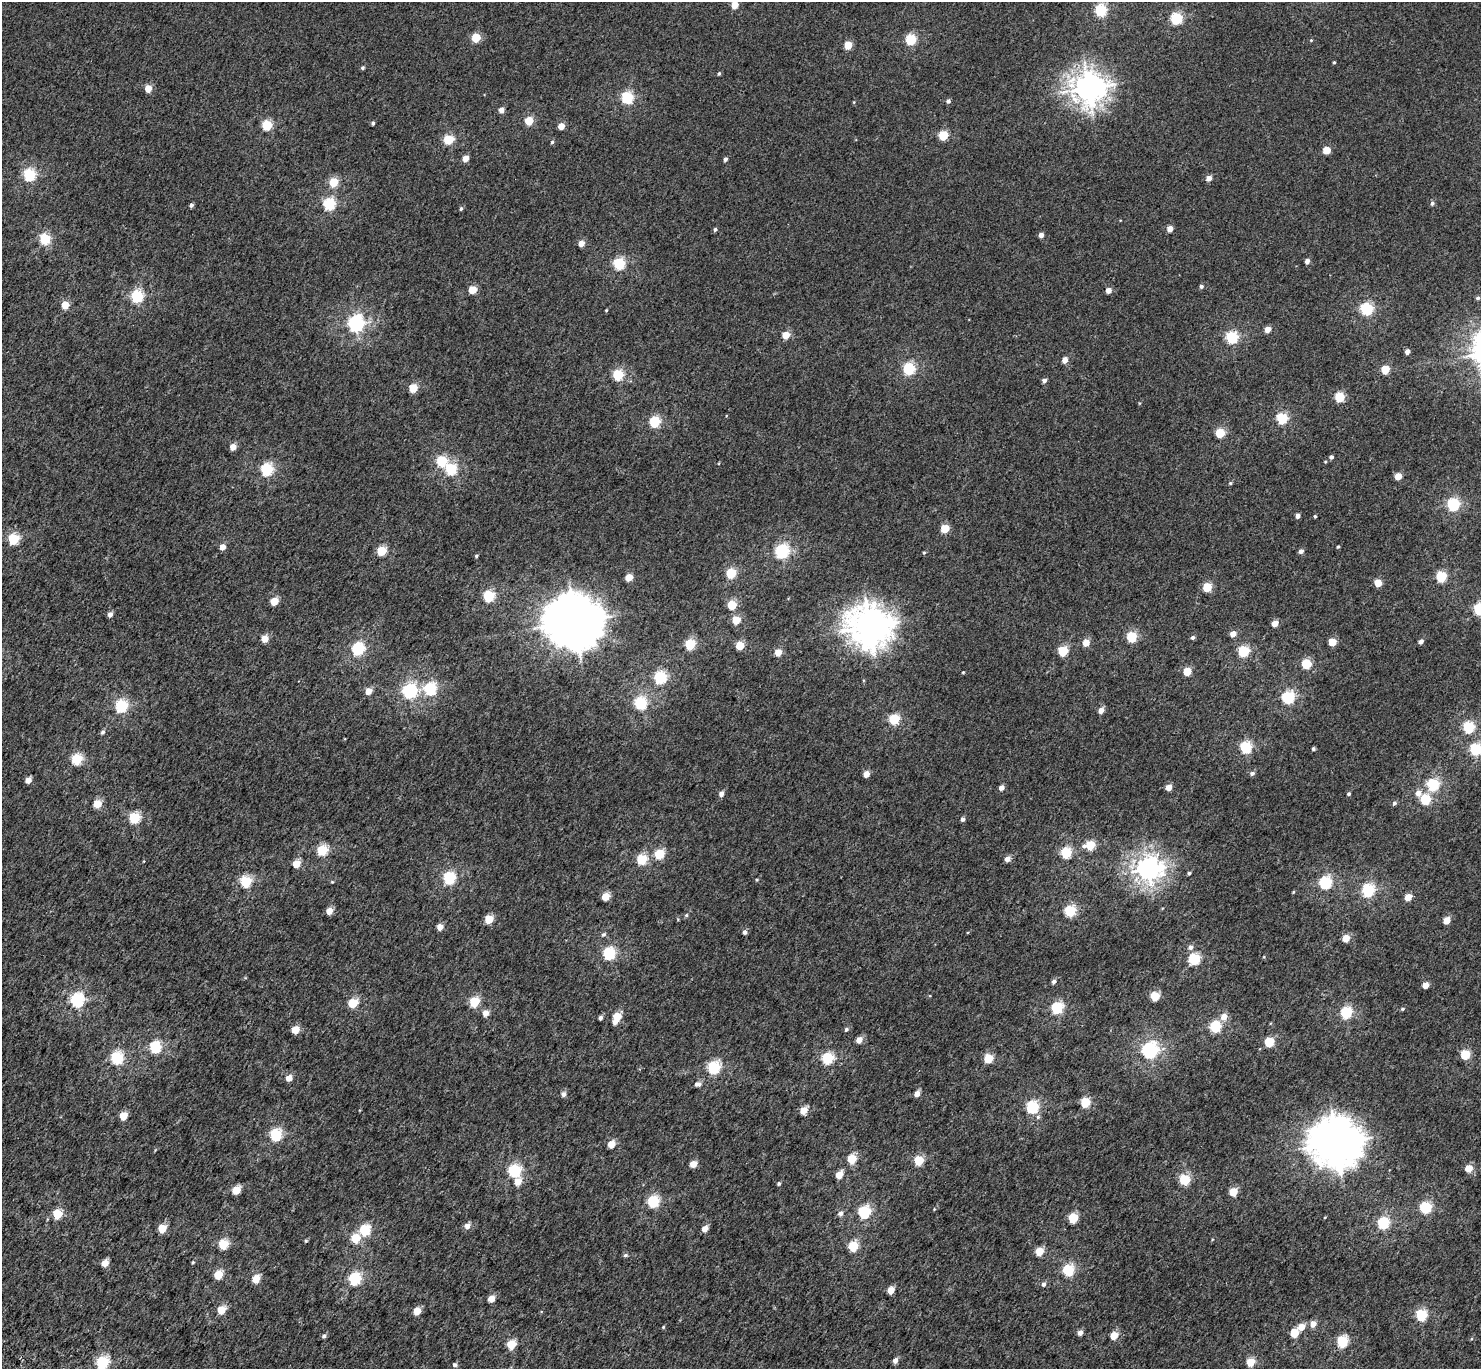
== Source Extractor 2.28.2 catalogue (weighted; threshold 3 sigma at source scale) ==
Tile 7 of 4 x 4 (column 3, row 2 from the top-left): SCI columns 3060-4538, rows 3118-4484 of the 6113 x 6171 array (HDU 1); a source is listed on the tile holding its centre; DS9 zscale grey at full resolution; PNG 1483 x 1371 px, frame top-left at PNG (2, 2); no overlay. Shown black and unused: <1% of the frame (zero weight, under 3 of 5 exposures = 6% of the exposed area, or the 3 px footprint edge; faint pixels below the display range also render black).
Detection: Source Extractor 2.28.2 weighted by HDU 2 'WHT'; one run over the whole footprint, this tile lists its part. Background 0.00263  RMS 0.0031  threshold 0.0141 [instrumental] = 3 sigma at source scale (4.5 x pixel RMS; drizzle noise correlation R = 1.50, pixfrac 1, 0.0396/0.0396 arcsec/px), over >= 5 px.
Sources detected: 261; all 261 listed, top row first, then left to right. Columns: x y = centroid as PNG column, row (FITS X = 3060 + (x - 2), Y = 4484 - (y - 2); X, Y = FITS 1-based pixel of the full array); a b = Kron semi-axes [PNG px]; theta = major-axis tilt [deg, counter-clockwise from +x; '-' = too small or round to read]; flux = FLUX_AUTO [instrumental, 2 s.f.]
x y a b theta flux
734 5 5 4 - 4.8
1101 10 6 5 - 26
1176 18 6 5 - 26
476 38 5 5 - 10
911 39 5 5 - 20
1311 40 4 3 - 0.23
848 45 5 5 - 7.1
1334 62 3 3 - 0.27
362 68 4 4 - 0.53
719 73 5 3 - 0.38
148 88 5 4 - 4.1
1088 88 11 10 - 270
627 98 5 5 - 30
948 101 5 4 - 0.8
501 110 4 4 - 2.1
529 121 5 5 - 9
373 123 4 3 - 0.54
267 125 5 5 - 16
561 126 5 4 - 3.8
943 135 5 5 - 13
448 139 5 5 - 16
552 142 4 4 - 0.39
1326 150 5 5 - 5.7
465 158 5 4 - 2.7
725 159 4 4 - 0.81
29 174 6 5 - 32
1209 178 5 5 - 1.8
334 182 5 5 - 10
1432 203 5 5 - 0.64
329 204 6 5 - 30
191 205 4 4 - 0.79
461 209 5 4 - 0.48
715 229 5 4 - 0.49
1170 229 4 4 - 2.5
1041 235 4 4 - 1.4
45 239 5 5 - 24
581 243 5 4 - 2.8
1307 261 4 4 - 1.3
619 264 5 5 - 27
1201 286 4 4 - 0.63
472 290 5 5 - 7.5
1108 290 5 5 - 1.8
137 296 6 5 - 36
1478 298 5 5 - 0.52
65 305 5 5 - 5.7
1366 309 6 6 - 33
606 310 3 3 - 0.24
356 323 6 6 - 79
1267 329 5 4 - 2.5
786 335 5 4 - 5.4
1232 337 6 5 - 31
1407 352 4 4 - 1.6
1065 360 5 4 - 2.4
909 369 6 5 - 29
1385 369 5 5 - 9.2
618 375 5 5 - 21
1044 381 5 4 - 0.96
413 388 5 5 - 10
1339 397 5 5 - 15
1282 418 5 5 - 23
655 422 5 5 - 21
1220 433 5 5 - 11
233 447 5 4 - 3.1
1331 457 4 4 - 0.8
442 461 5 5 - 19
267 469 6 5 - 33
451 469 6 5 - 24
1398 476 5 4 - 4
1230 483 5 4 - 0.37
1453 504 6 6 - 35
1298 516 4 4 - 0.99
1315 516 3 3 - 0.31
945 528 5 5 - 8.4
13 539 5 5 - 21
222 547 4 4 - 2.7
1338 547 4 3 - 0.31
381 551 5 5 - 13
782 551 6 6 - 48
1301 551 5 5 - 1
924 553 4 4 - 0.31
476 556 4 3 - 0.37
731 573 5 5 - 16
1441 576 6 5 - 19
629 577 5 4 - 5
1378 583 5 5 - 5.9
1207 587 5 5 - 11
489 596 5 5 - 22
274 601 5 5 - 6.7
732 605 5 5 - 10
1479 609 6 5 - 30
110 614 5 4 - 1.3
736 620 5 5 - 7
575 622 18 17 - 1000
1275 623 5 4 - 3.2
869 626 15 13 -21 460
1233 634 5 4 - 2.5
1131 637 5 5 - 18
1192 637 5 4 - 0.68
265 639 5 4 - 4.6
1421 641 5 4 - 1.1
1332 642 5 5 - 5.7
1086 643 5 5 - 4.2
690 644 5 5 - 19
740 645 5 5 - 8.4
358 649 6 6 - 35
1063 651 5 5 - 15
1243 651 5 5 - 22
778 652 5 5 - 4.2
1306 664 5 5 - 13
1187 671 5 5 - 7.7
963 672 5 3 - 0.22
660 677 6 6 - 33
430 689 6 6 - 29
368 691 5 4 - 3.6
409 691 6 6 - 49
1288 697 6 6 - 32
640 703 6 5 - 33
121 706 6 5 - 35
1101 710 5 4 - 2.3
894 719 5 5 - 19
1468 727 6 5 - 24
103 732 5 5 - 0.63
1246 747 6 5 - 25
1313 749 4 4 - 0.48
1475 749 6 5 - 29
77 759 5 5 - 21
1252 773 6 5 - 0.79
866 774 4 4 - 3
28 780 5 4 - 2.4
1433 784 6 5 - 28
1169 787 4 4 - 3.1
1001 788 4 4 - 1.7
1418 793 7 6 - 1.8
721 794 5 5 - 1.2
1349 794 4 4 - 0.51
1425 799 6 5 - 15
1394 803 5 5 - 0.62
97 804 5 5 - 7.6
135 818 5 5 - 21
962 819 5 4 - 0.8
1090 845 6 5 - 11
322 850 5 5 - 20
1066 853 5 5 - 21
659 854 5 5 - 14
642 859 5 5 - 16
1007 859 5 5 - 1.8
296 864 5 5 - 5.6
1148 869 9 8 - 190
1189 873 4 3 - 0.44
449 878 6 5 - 32
757 879 5 3 - 0.26
246 881 5 5 - 24
332 882 4 4 - 0.26
1325 882 6 6 - 32
1368 890 6 5 - 36
1293 892 5 3 - 0.25
606 896 5 5 - 6.6
1408 897 5 4 - 4.4
329 911 5 4 - 3.6
1070 911 6 5 - 23
686 915 5 4 - 0.4
489 919 5 5 - 7.9
1446 920 5 4 - 4.3
440 927 4 4 - 2.8
745 932 4 4 - 1
604 934 7 6 - 0.58
1346 938 5 4 - 4.8
1190 947 7 6 - 0.91
609 953 6 5 - 34
1194 959 6 5 - 27
1054 982 5 4 - 0.84
1425 985 5 4 - 3.2
1155 996 5 5 - 11
77 1000 6 6 - 46
474 1002 5 5 - 16
353 1003 5 5 - 14
1057 1008 6 5 - 26
1403 1009 5 4 - 0.35
1346 1012 6 5 - 27
486 1013 5 5 - 2.9
617 1016 5 5 - 8.2
1224 1016 7 6 - 2.5
600 1018 4 4 - 0.84
615 1022 5 4 - 1.5
1215 1026 6 5 - 26
846 1029 5 5 - 0.52
295 1030 5 5 - 6.3
859 1040 5 4 - 3.1
1269 1042 5 5 - 13
155 1047 5 5 - 28
1150 1050 6 6 - 81
1465 1054 5 5 - 13
117 1058 6 5 - 34
827 1058 6 5 - 25
988 1058 5 5 - 11
714 1067 6 5 - 34
289 1078 5 5 - 2.7
698 1084 9 6 -7 1.1
563 1094 5 5 - 1.3
917 1094 5 4 - 2.6
1085 1102 5 5 - 12
1032 1107 6 5 - 34
803 1110 5 4 - 5.1
123 1116 5 5 - 6.6
276 1135 6 5 - 27
1336 1143 17 16 - 740
611 1144 5 5 - 5.1
852 1159 5 5 - 11
919 1161 5 5 - 14
693 1164 5 4 - 3.9
1469 1168 5 4 - 5.2
514 1170 6 6 - 34
839 1175 5 4 - 5
1184 1179 5 5 - 19
518 1182 6 5 - 4
779 1183 4 4 - 0.5
236 1190 5 5 - 7.6
1233 1192 5 5 - 7.3
653 1201 6 5 - 27
1425 1207 6 5 - 26
864 1212 6 5 - 33
840 1213 6 5 - 1.1
57 1214 5 5 - 13
1325 1217 4 2 - 0.2
1073 1218 5 5 - 13
1383 1223 6 5 - 28
467 1226 5 5 - 1.9
162 1228 5 5 - 8
705 1229 5 4 - 2.9
365 1230 6 5 - 19
355 1238 5 5 - 11
306 1241 5 4 - 0.36
223 1244 5 5 - 14
853 1246 5 5 - 15
1039 1251 5 5 - 7.7
625 1255 6 5 - 0.49
193 1262 4 3 - 0.29
105 1263 5 4 - 4.1
1068 1270 5 5 - 27
218 1275 5 5 - 9.4
256 1279 5 5 - 6.4
355 1279 6 5 - 33
1043 1284 6 5 - 0.8
891 1290 5 4 - 4.5
491 1299 5 4 - 4.1
221 1310 5 5 - 7.5
417 1311 5 4 - 5
1421 1315 6 5 - 24
1313 1324 6 5 - 2.6
663 1327 4 4 - 0.28
1302 1327 6 5 - 3.3
1080 1333 5 4 - 1.7
1294 1333 5 5 - 8.6
1114 1335 5 5 - 6.2
324 1336 5 4 - 0.77
1342 1341 6 5 - 22
511 1344 5 5 - 10
895 1360 5 4 - 1.6
1251 1362 5 5 - 8.4
102 1363 6 5 - 34
455 1365 4 4 - 0.75
Isophote crosses this tile's border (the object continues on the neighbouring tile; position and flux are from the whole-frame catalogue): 3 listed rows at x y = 1479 609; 1475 749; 102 1363